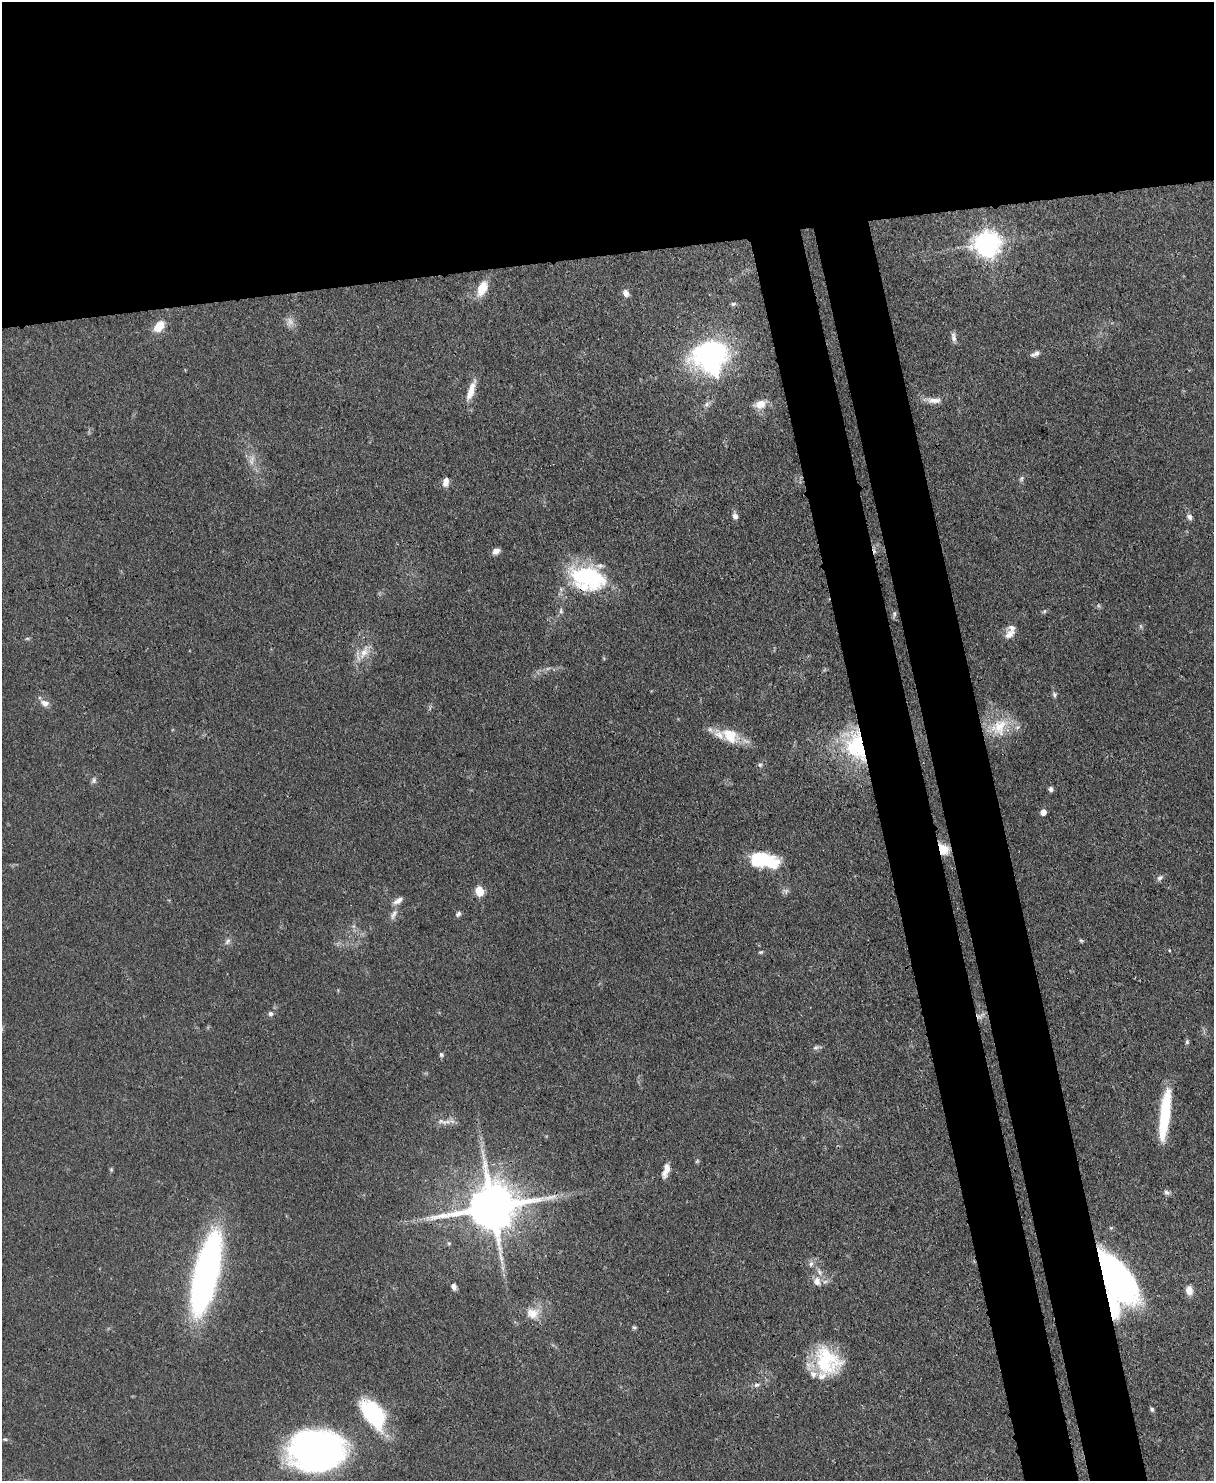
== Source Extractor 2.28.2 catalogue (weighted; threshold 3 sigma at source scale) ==
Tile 2 of 4 x 3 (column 2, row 1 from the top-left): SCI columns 1287-2498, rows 3173-4651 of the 4993 x 4978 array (HDU 1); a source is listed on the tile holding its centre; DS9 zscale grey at full resolution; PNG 1216 x 1483 px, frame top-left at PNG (2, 2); no overlay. Shown black and unused: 25% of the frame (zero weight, under 3 of 4 exposures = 9% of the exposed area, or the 3 px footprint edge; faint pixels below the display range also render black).
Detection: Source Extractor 2.28.2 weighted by HDU 2 'WHT'; one run over the whole footprint, this tile lists its part. Background 0.0552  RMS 0.0038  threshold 0.0172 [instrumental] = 3 sigma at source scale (4.5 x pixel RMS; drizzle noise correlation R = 1.50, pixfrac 1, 0.05/0.05 arcsec/px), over >= 5 px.
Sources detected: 85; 3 too faint to see at this stretch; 1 inside a brighter object's white glare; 1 cosmic-ray / hot-pixel residue — not listed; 5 inside a brighter listed object's ellipse — not listed separately; the other 75 listed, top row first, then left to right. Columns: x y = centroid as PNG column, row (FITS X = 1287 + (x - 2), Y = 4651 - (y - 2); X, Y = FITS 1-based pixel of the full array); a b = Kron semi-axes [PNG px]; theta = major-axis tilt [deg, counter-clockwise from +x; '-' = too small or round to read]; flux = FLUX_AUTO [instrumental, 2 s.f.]
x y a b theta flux
988 244 9 9 - 340
482 288 17 10 65 7.7
626 293 9 7 -57 2
733 304 7 5 0 0.75
159 326 11 8 47 8
953 337 14 6 -83 1.7
1037 353 10 6 30 1.6
710 356 38 35 0 69
471 391 27 8 71 5.5
934 400 21 7 -2 3.2
707 404 9 7 37 1.4
761 404 16 10 17 4.6
252 460 17 8 82 3.2
1021 479 7 6 - 0.93
446 482 11 7 79 2.7
735 516 9 6 -76 1.7
1189 517 8 6 -57 1.4
496 551 8 6 24 2.2
588 578 42 27 -15 41
561 611 9 5 -78 0.92
1044 611 6 5 - 0.63
894 614 9 5 83 0.8
1141 626 7 4 -89 0.63
1009 634 16 10 38 3.1
27 638 6 4 0 0.56
364 652 22 11 59 6.1
1054 695 8 6 -67 0.88
45 703 13 8 -18 2.6
430 708 10 3 79 0.59
999 727 30 23 48 14
730 736 28 18 -29 11
856 746 43 26 -74 34
760 765 6 6 - 0.77
94 780 9 7 80 1.2
1051 789 6 5 - 1.2
1043 812 5 5 - 3
943 849 14 10 -44 6.2
760 860 28 14 5 18
1160 878 10 5 41 1.2
479 891 6 5 - 15
786 891 9 7 -57 1.2
398 901 14 7 31 2.4
393 914 16 7 61 2.3
458 914 7 5 55 1.1
227 941 10 6 46 1.3
1081 941 6 5 - 0.54
761 952 6 4 15 0.58
271 1014 7 6 - 1.1
980 1016 14 7 27 1.9
1187 1042 6 5 - 0.72
816 1047 9 6 26 1.1
441 1054 5 5 - 0.93
1166 1106 52 10 81 22
442 1121 18 7 -12 2.9
697 1161 7 4 45 0.53
111 1169 5 5 - 0.51
666 1170 18 7 72 3.2
1167 1192 9 6 -21 1.1
492 1207 15 13 10 2300
449 1243 6 5 - 0.6
811 1264 8 6 73 1.3
206 1273 67 17 77 200
1115 1277 34 15 -56 220
817 1281 12 10 -63 3.4
454 1287 8 6 -68 1.5
1189 1290 11 8 -81 3.4
1113 1306 28 11 -74 19
533 1313 19 16 4 6.2
634 1327 6 4 -12 0.58
827 1361 34 27 -51 25
756 1385 8 6 -3 1.2
1152 1409 6 4 -63 0.8
373 1414 39 21 -55 30
5 1439 6 4 -7 0.61
317 1450 43 30 -2 210
Overlapping masked pixels (flux is a lower limit): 7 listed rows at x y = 588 578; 856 746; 943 849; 980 1016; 492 1207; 1115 1277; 1113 1306